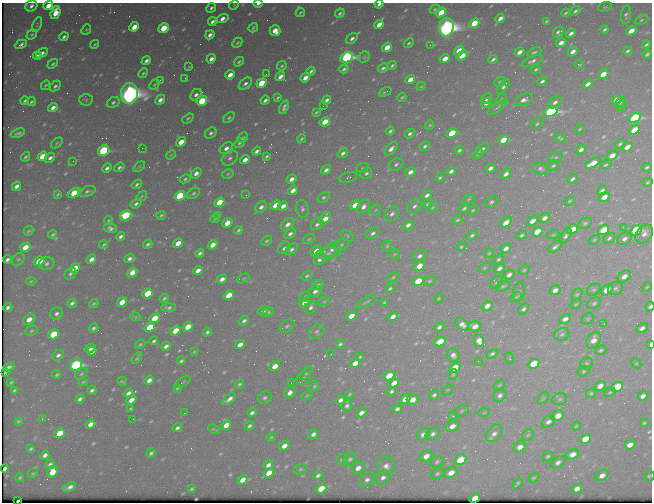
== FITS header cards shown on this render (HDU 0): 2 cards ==
NAXIS1  =                  650 / Width of table row in bytes
NAXIS2  =                  500 / Number of rows in table

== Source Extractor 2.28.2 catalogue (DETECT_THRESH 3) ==
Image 650 x 500 px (HDU 0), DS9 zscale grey, 1 PNG px = 1 image px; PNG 654 x 504 px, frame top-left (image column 1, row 500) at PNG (2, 3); each listed source drawn as its Kron ellipse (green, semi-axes under 4 px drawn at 4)
Background 466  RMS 2.4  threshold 7.33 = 3 sigma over >= 5 px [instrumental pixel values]
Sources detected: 608; of the 608, the 500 brightest by FLUX_AUTO listed and drawn (108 fainter detections omitted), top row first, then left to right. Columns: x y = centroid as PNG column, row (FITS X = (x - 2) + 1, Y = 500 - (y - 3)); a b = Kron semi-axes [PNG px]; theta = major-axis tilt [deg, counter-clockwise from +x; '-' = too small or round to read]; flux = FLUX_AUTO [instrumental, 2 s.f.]
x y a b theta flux
258 4 4 3 - 590
379 4 4 3 - 630
234 5 5 4 - 190
31 6 6 5 - 680
48 6 5 4 - 2200
605 7 7 3 16 200
211 8 5 3 - 410
435 9 5 4 - 240
575 11 5 3 - 350
300 12 5 3 - 230
441 12 5 4 - 5100
55 13 7 4 70 3700
340 13 5 3 - 350
566 13 4 2 - 250
626 15 9 5 84 440
500 18 5 3 - 1000
223 19 6 4 19 1100
641 20 7 4 29 280
546 21 4 2 - 190
212 22 5 3 - 570
474 23 5 4 - 5200
379 24 5 4 - 1900
37 25 8 4 66 260
134 27 5 4 - 2800
446 27 9 7 79 130000
164 28 5 4 - 6400
253 28 5 3 - 300
86 29 6 4 49 240
605 29 4 3 - 300
275 31 5 5 - 2400
631 31 5 4 - 2300
558 32 6 5 - 480
571 33 5 3 - 780
32 34 5 4 - 260
210 35 5 3 - 740
64 37 5 3 - 440
352 38 6 4 44 560
237 43 5 4 - 260
409 43 5 4 - 290
561 43 5 4 - 940
21 44 6 3 26 640
95 44 4 3 - 230
646 44 4 3 - 300
430 45 3 2 - 280
387 47 5 4 - 3200
459 51 5 4 - 4000
628 51 4 3 - 350
519 52 5 3 - 1100
534 52 7 3 24 350
573 52 5 4 - 1100
42 53 6 4 32 690
647 54 5 3 - 320
37 56 4 3 - 450
462 56 6 4 36 3100
347 57 7 5 28 43000
364 57 6 5 - 250
211 59 5 3 - 930
445 59 5 4 - 2100
493 59 5 3 - 390
146 61 5 3 - 590
532 61 11 4 24 650
239 62 5 3 - 300
53 64 6 4 35 330
579 64 5 3 - 220
392 65 5 3 - 310
282 66 5 3 - 260
189 67 4 3 - 190
383 68 5 3 - 470
344 69 5 3 - 330
536 69 5 3 - 270
311 71 4 3 - 350
143 73 5 4 - 260
266 74 2 2 - 300
603 74 5 4 - 2300
230 75 5 4 - 1600
280 76 5 4 - 1100
185 78 3 2 - 230
305 78 5 3 - 1600
410 79 5 4 - 2100
160 80 3 2 - 240
542 81 5 4 - 480
500 82 6 4 25 350
261 83 5 4 - 7000
245 84 7 5 40 590
588 84 5 3 - 1000
46 85 5 3 - 240
154 85 6 4 48 230
55 86 6 4 44 390
421 86 5 3 - 190
504 86 9 4 53 470
385 92 7 2 25 250
129 93 10 8 86 150000
196 95 6 4 49 670
278 97 4 3 - 230
402 97 4 3 - 210
487 99 6 4 43 650
501 99 6 4 39 260
86 100 7 6 - 310
160 100 6 4 45 1000
265 100 5 3 - 520
326 100 4 3 - 600
524 100 9 5 25 950
616 100 5 4 - 1400
25 101 4 3 - 350
202 101 5 4 - 7200
31 102 5 3 - 310
113 102 7 5 30 410
555 102 7 5 40 710
620 102 6 3 41 240
486 103 5 3 - 690
323 106 2 2 - 220
621 106 5 3 - 220
53 107 5 3 - 950
284 107 7 3 69 510
497 107 12 3 35 360
551 111 7 5 21 40000
316 112 4 2 - 220
188 118 6 4 35 310
229 118 7 4 38 340
635 118 6 4 29 25000
325 122 5 4 - 3200
537 124 6 4 37 290
430 125 5 3 - 190
580 129 4 3 - 190
634 130 6 4 38 3800
390 131 4 3 - 340
18 133 7 3 20 410
211 133 6 5 - 510
452 133 6 4 25 5100
410 134 5 4 - 520
242 138 6 3 44 450
560 138 7 4 -40 280
302 139 4 2 - 250
503 140 5 4 - 4100
181 142 5 4 - 2500
57 143 6 4 39 230
239 143 6 4 47 310
620 144 5 3 - 300
425 146 5 4 - 340
627 147 5 4 - 1400
142 148 2 2 - 930
226 148 7 5 38 950
391 149 8 4 45 920
482 149 7 4 36 620
459 150 4 3 - 350
581 150 6 4 39 760
103 151 6 4 33 19000
257 151 4 3 - 580
343 153 5 4 - 540
478 154 6 4 35 290
171 155 5 4 - 190
612 155 6 4 33 1700
42 156 5 4 - 3900
266 156 4 3 - 280
25 157 5 3 - 320
556 157 7 5 19 330
50 158 6 4 41 600
230 158 9 6 40 600
245 160 5 4 - 1400
73 161 2 2 - 220
593 163 8 4 27 2600
396 164 8 5 29 500
606 164 5 3 - 640
553 166 5 4 - 310
119 167 6 4 37 430
139 167 6 3 37 230
647 167 5 3 - 320
107 168 5 3 - 540
362 168 6 4 17 240
490 168 5 3 - 670
540 169 8 5 -18 460
326 170 5 4 - 700
451 171 5 3 - 680
410 172 5 4 - 870
196 173 6 4 40 980
366 173 6 5 - 380
228 174 6 4 28 240
506 174 6 4 40 860
348 177 9 5 14 320
440 178 4 3 - 290
185 179 5 4 - 320
291 179 5 3 - 920
572 179 5 3 - 460
648 182 5 4 - 240
137 184 5 3 - 360
17 186 5 3 - 740
293 190 5 4 - 1200
602 190 5 4 - 460
87 191 8 5 19 430
74 193 7 4 26 4500
193 193 7 4 33 400
58 194 4 3 - 210
246 195 3 2 - 200
427 195 5 4 - 610
142 196 6 3 36 200
180 196 6 4 33 13000
324 197 7 4 32 380
604 197 5 4 - 1700
469 199 6 4 28 210
569 201 5 3 - 230
219 202 5 4 - 4600
491 202 7 5 41 410
136 204 6 4 34 420
427 204 4 4 - 210
275 205 5 4 - 1900
355 205 5 4 - 3300
283 206 5 4 - 1200
414 206 8 6 46 560
261 207 6 5 - 660
363 207 8 5 48 830
432 207 6 4 44 240
464 208 5 4 - 360
302 209 9 6 -82 510
375 210 6 4 46 230
473 210 5 3 - 210
392 214 8 6 49 670
126 215 6 4 31 14000
161 215 5 3 - 270
218 215 3 2 - 190
544 218 6 4 31 980
215 219 5 2 - 220
325 219 7 4 52 2300
457 220 5 4 - 290
108 221 4 4 - 210
533 221 6 4 37 1300
227 223 5 4 - 2300
506 223 6 4 41 1900
585 223 7 5 27 330
287 224 7 5 38 880
317 224 7 5 41 540
408 225 6 4 33 680
623 227 2 2 - 450
110 228 6 4 -16 580
573 229 6 4 34 2000
238 230 4 3 - 290
604 230 6 4 33 5800
636 230 6 4 30 23000
28 231 5 3 - 210
537 232 6 4 36 3800
373 233 7 4 36 560
290 234 6 4 38 610
644 234 10 7 53 1000
53 235 5 3 - 240
472 235 6 4 38 390
522 235 5 4 - 320
553 235 6 4 19 210
121 236 5 3 - 500
347 236 7 4 -35 290
566 236 8 4 59 480
609 238 6 4 31 350
309 239 6 4 37 250
624 239 7 5 30 700
594 240 6 3 36 190
267 241 6 4 42 300
178 243 5 4 - 2100
104 244 5 3 - 250
148 244 5 3 - 340
213 245 5 4 - 1600
341 245 8 5 25 410
387 246 5 5 - 260
25 247 5 4 - 2400
461 247 5 4 - 230
555 247 8 4 37 450
284 248 7 5 41 520
506 248 6 4 38 910
292 249 7 5 42 530
332 249 10 6 36 1400
316 251 6 4 36 1800
200 253 4 3 - 420
489 253 5 4 - 210
328 254 12 6 5 710
395 254 5 5 - 190
420 256 7 5 33 600
130 258 5 4 - 580
7 259 4 3 - 440
18 259 7 5 48 330
91 259 5 4 - 990
320 259 7 5 31 940
498 259 5 4 - 300
39 261 6 4 28 4900
47 264 8 6 15 540
419 266 5 4 - 2800
75 268 5 4 - 3400
484 268 7 4 28 260
499 268 6 4 32 670
198 270 5 4 - 1200
524 270 6 4 30 230
132 272 5 4 - 1500
70 274 6 5 - 400
509 275 6 4 37 810
307 276 6 4 30 310
624 276 7 5 35 1100
393 277 6 4 24 270
243 278 6 4 29 190
222 279 5 4 - 1000
31 281 5 4 - 210
418 281 6 4 32 6100
429 281 6 4 27 270
497 283 7 5 37 360
318 285 6 4 34 390
503 286 7 5 22 330
647 287 5 4 - 210
390 288 4 3 - 300
615 289 8 6 20 470
555 290 6 4 28 980
594 290 7 5 37 330
607 290 6 5 - 2600
315 291 7 5 24 650
519 292 10 5 79 400
148 293 6 4 38 5500
229 295 5 4 - 3700
577 295 7 4 49 250
305 297 6 3 46 230
516 297 6 2 26 220
164 298 5 2 - 280
439 298 4 3 - 210
324 301 6 4 3 210
122 302 5 4 - 2400
366 302 11 3 29 260
384 302 4 3 - 220
72 303 5 3 - 460
305 303 6 4 35 1300
594 303 7 5 29 380
94 304 5 3 - 240
576 304 6 4 30 220
487 306 6 4 35 1400
8 307 5 4 - 510
168 307 7 4 1 480
311 307 6 5 - 520
650 307 5 4 - 440
524 309 6 4 50 410
263 311 6 4 32 630
268 312 6 4 28 270
57 313 7 5 29 590
351 316 5 4 - 2100
135 317 5 4 - 200
393 317 5 4 - 920
155 318 5 4 - 4100
29 319 6 5 - 1700
565 319 6 4 24 960
588 319 6 5 - 310
244 321 6 4 39 490
462 324 7 5 -32 920
604 324 2 2 - 520
287 326 8 5 37 410
475 326 6 5 - 1300
150 327 6 4 34 6100
188 327 5 4 - 2800
439 327 5 4 - 510
94 328 5 3 - 390
642 328 6 4 26 650
31 331 6 5 - 320
175 331 5 4 - 3300
316 331 8 6 43 440
207 332 4 3 - 350
54 334 6 4 34 6300
562 334 8 6 23 480
593 340 9 6 59 1400
154 341 4 3 - 390
479 341 6 5 - 1200
440 342 6 4 29 3900
140 344 5 3 - 280
340 344 4 3 - 310
650 344 4 2 - 340
240 345 5 4 - 1200
166 346 5 3 - 670
90 348 5 4 - 810
601 350 6 4 24 310
92 351 5 4 - 670
194 352 4 2 - 190
331 354 2 2 - 370
492 354 6 4 32 370
58 355 6 4 38 530
453 355 7 6 - 710
360 357 4 2 - 220
137 358 6 2 53 250
509 358 6 3 -70 190
181 361 4 3 - 340
478 361 2 2 - 360
355 363 5 4 - 1300
586 363 6 5 - 310
636 363 5 4 - 200
534 364 6 4 30 6000
76 365 6 5 - 33000
275 366 6 4 36 1900
9 367 5 3 - 460
455 368 6 4 31 4100
584 371 6 5 - 280
5 372 4 3 - 200
306 373 8 4 51 280
81 374 7 4 40 290
57 375 4 3 - 250
453 375 5 4 - 220
389 376 5 4 - 4000
304 378 8 6 35 430
149 380 5 4 - 890
122 381 5 3 - 240
11 382 4 2 - 200
83 382 4 3 - 210
183 382 9 3 26 200
291 383 3 2 - 230
394 383 5 4 - 1500
239 384 4 3 - 290
499 385 6 4 24 220
314 386 6 4 49 230
600 386 6 4 35 1300
617 387 6 4 27 9600
177 388 4 2 - 230
14 390 4 3 - 270
92 390 4 3 - 460
448 390 6 4 31 210
391 391 4 3 - 400
610 392 6 4 30 220
128 393 5 4 - 800
290 393 6 5 - 990
591 393 5 4 - 270
349 394 4 3 - 200
434 395 5 4 - 390
500 395 7 5 38 590
307 396 6 4 33 230
643 396 5 4 - 760
265 398 7 6 - 460
543 398 7 4 53 250
80 399 4 3 - 500
229 399 8 3 38 810
405 399 5 4 - 2000
560 399 8 5 17 390
131 400 5 4 - 1500
340 400 5 3 - 620
412 400 6 5 - 1700
347 406 6 5 - 450
131 409 4 3 - 260
397 409 5 4 - 480
461 411 8 5 28 340
184 413 3 2 - 190
252 413 5 3 - 530
361 413 5 4 - 840
484 413 6 4 3 210
453 416 3 3 - 230
558 416 6 5 - 2000
42 419 3 2 - 320
133 419 2 2 - 250
18 421 4 3 - 230
548 422 7 5 37 740
644 423 3 3 - 220
90 424 5 4 - 1100
226 425 5 4 - 2000
249 426 5 3 - 400
452 426 7 5 27 1100
576 426 5 3 - 190
177 428 5 3 - 470
214 429 6 2 -25 220
60 433 6 4 34 4800
313 434 5 4 - 680
423 434 7 5 36 710
433 434 7 5 34 560
494 434 9 6 48 900
528 435 6 5 - 300
271 437 5 3 - 220
585 439 6 4 26 3700
630 445 5 4 - 1500
284 446 5 4 - 1100
520 447 6 5 - 1200
31 449 4 3 - 250
151 453 5 3 - 370
572 454 6 4 23 1300
45 455 5 4 - 660
426 456 7 5 33 1300
548 456 6 4 42 310
342 459 6 4 28 310
350 459 7 5 44 380
460 460 6 5 - 5600
437 462 7 5 21 360
558 462 8 5 33 660
50 464 5 4 - 460
268 465 5 4 - 750
386 466 9 9 - 1100
358 468 7 5 36 1100
5 469 4 3 - 200
300 469 7 5 22 280
52 472 6 5 - 2600
33 473 5 3 - 190
269 473 5 4 - 2800
451 473 7 5 27 1600
437 474 7 5 29 320
318 475 5 4 - 430
602 475 7 5 32 1100
649 476 6 5 - 280
383 477 8 6 37 820
20 478 4 3 - 230
534 478 5 3 - 230
242 480 5 4 - 1400
367 480 8 6 50 720
517 483 6 3 41 240
70 487 7 3 23 680
191 489 4 3 - 270
321 489 6 4 35 2900
577 489 5 4 - 1100
475 498 5 4 - 3700
18 501 3 2 - 450
At the frame edge (FLAGS 8, measured only in part): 7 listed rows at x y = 258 4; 379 4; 48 6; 650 307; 650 344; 649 476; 18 501
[108 fainter detections neither listed nor drawn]